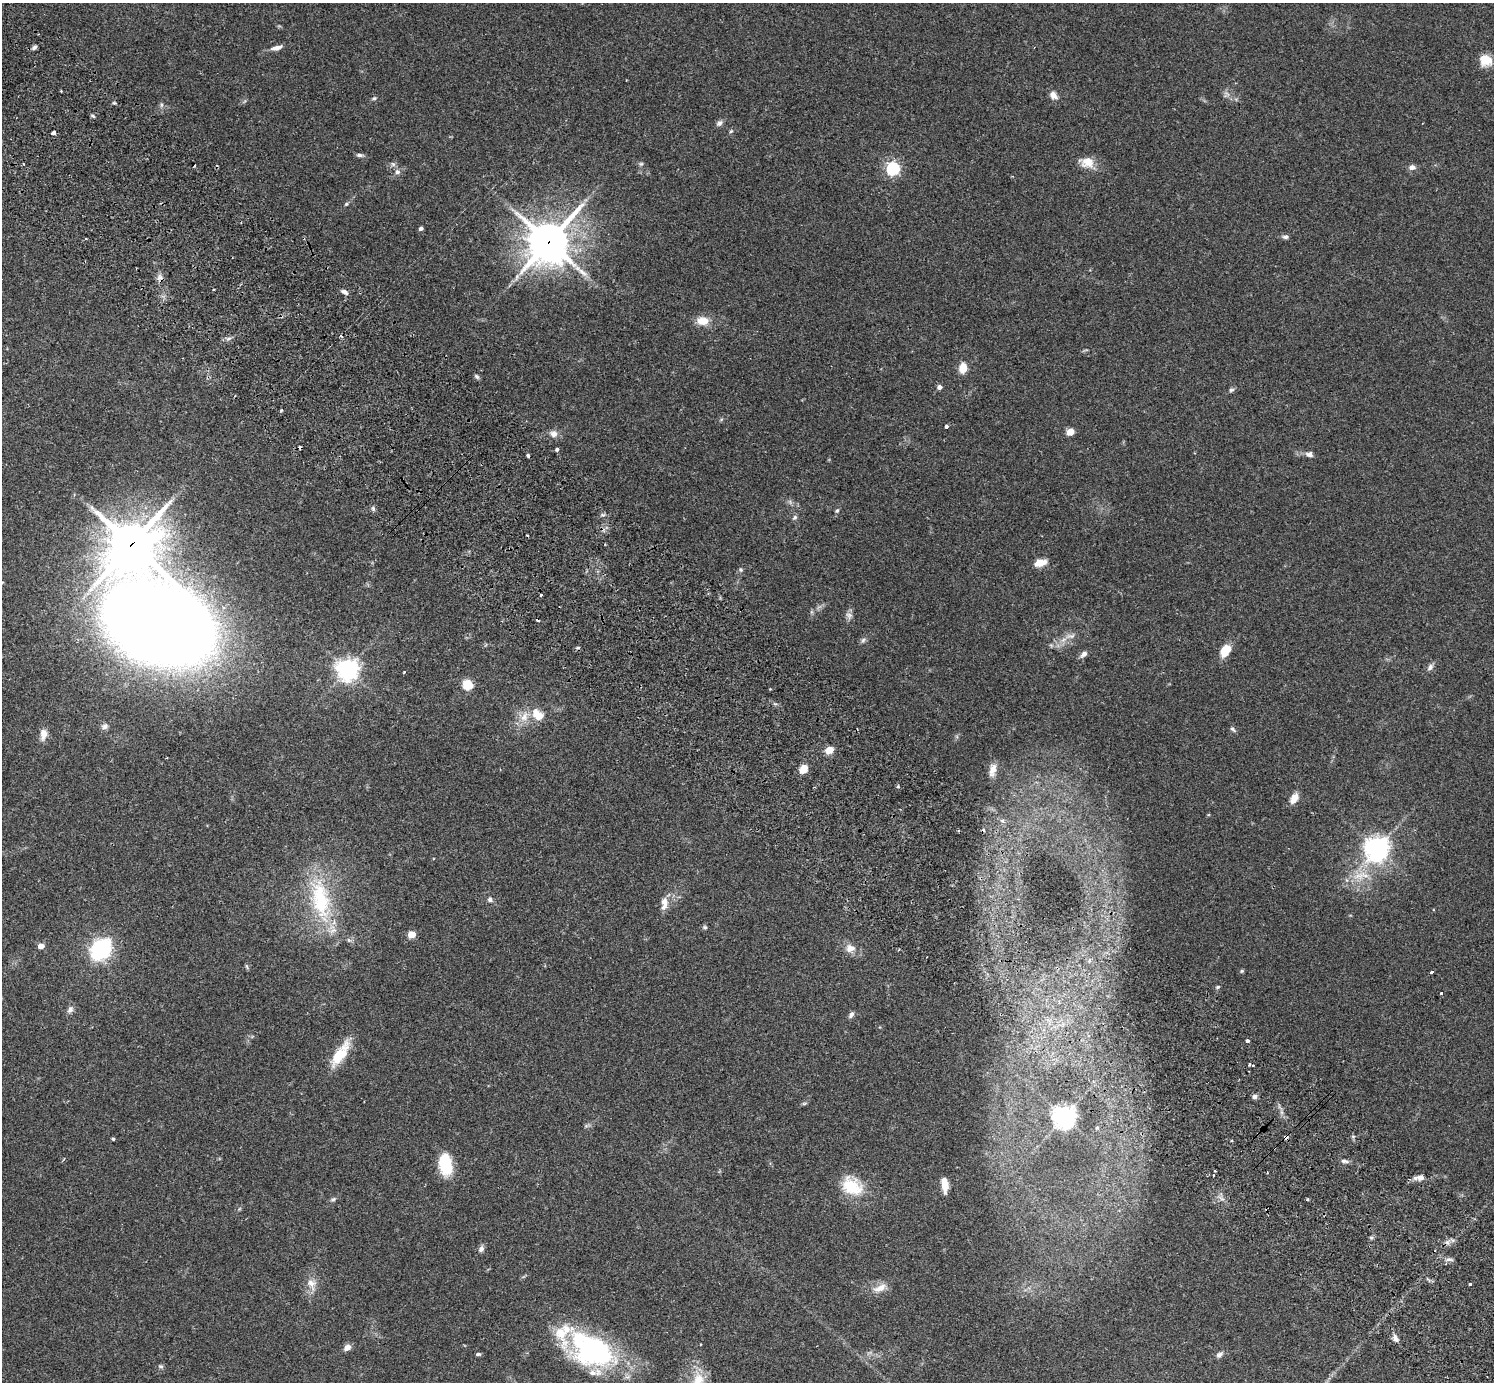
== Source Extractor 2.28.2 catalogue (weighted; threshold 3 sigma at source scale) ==
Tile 11 of 4 x 4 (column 3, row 3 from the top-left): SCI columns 3032-4523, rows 1726-3105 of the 6059 x 6069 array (HDU 1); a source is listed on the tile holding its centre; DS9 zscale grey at full resolution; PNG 1496 x 1384 px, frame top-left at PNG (2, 3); no overlay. Shown black and unused: <1% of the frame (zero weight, under 2 of 3 exposures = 3% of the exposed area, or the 3 px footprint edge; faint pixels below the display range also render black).
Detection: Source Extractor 2.28.2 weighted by HDU 2 'WHT'; one run over the whole footprint, this tile lists its part. Background 0.109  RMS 0.0064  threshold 0.0288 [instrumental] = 3 sigma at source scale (4.5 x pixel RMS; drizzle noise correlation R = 1.50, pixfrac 1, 0.05/0.05 arcsec/px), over >= 5 px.
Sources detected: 133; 1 inside a brighter object's white glare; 10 cosmic-ray / hot-pixel residue — not listed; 4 inside a brighter listed object's ellipse — not listed separately; the other 118 listed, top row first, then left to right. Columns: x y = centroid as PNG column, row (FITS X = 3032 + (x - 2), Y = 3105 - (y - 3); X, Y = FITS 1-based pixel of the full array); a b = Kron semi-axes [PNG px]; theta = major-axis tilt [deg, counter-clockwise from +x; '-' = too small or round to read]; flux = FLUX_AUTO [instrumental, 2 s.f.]
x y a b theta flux
34 47 6 5 - 1.6
277 48 15 6 16 3.8
1485 60 13 11 -30 11
1227 94 9 4 -52 1.9
1053 95 11 8 -50 4.1
374 98 7 4 29 1
114 103 6 3 -17 0.78
162 105 6 4 89 1.2
93 116 7 3 -36 0.92
719 123 10 7 39 2.1
731 131 6 4 44 0.94
53 132 4 4 - 3.4
360 155 10 5 -7 1.6
1087 162 20 13 -18 9
393 164 7 5 -44 1.5
641 164 6 5 - 1.1
1412 167 7 6 - 3.1
893 169 6 6 - 120
397 172 8 7 - 2.4
346 204 6 4 46 0.85
421 229 4 4 - 1.7
1286 237 8 5 4 1.8
86 239 4 3 - 0.51
549 242 15 14 - 1800
345 292 10 5 -30 2.1
703 321 12 9 -4 9.8
229 338 8 3 19 1.6
963 368 10 8 79 8.6
477 376 7 5 -44 1.3
939 387 5 4 - 2.8
1231 390 7 6 - 1.4
946 426 3 3 - 1.7
1070 432 5 5 - 13
554 434 10 9 - 4
557 449 4 3 - 2
1309 454 10 7 -11 2.6
528 456 3 3 - 1.6
790 502 8 5 -46 1.6
373 508 7 5 -70 1.3
837 511 6 4 49 1
603 515 6 4 -18 1.1
795 517 8 5 52 1.4
132 544 20 18 33 2100
1040 563 13 7 14 8.1
741 569 6 6 - 1.2
541 595 3 3 - 2.4
849 615 10 8 -54 2.7
159 624 69 47 -26 2100
1070 636 17 7 10 4.5
863 640 8 6 56 1.6
1051 645 7 4 -19 1.1
1225 651 13 9 57 11
1084 654 10 6 46 2.6
1430 667 9 6 48 2.4
347 669 7 7 - 460
404 672 3 3 - 0.46
467 684 6 5 - 27
775 704 6 4 -18 1
538 715 15 10 -39 11
524 716 17 13 52 9
105 726 9 7 22 2.2
1233 729 9 4 -43 1.3
43 734 15 9 80 5.2
829 750 5 4 - 15
803 769 9 8 - 6.6
993 770 19 9 79 5.9
898 786 5 3 - 0.67
1294 798 13 8 59 6.2
1002 821 6 5 - 1.8
1377 848 9 8 - 460
1361 875 29 10 9 12
320 899 66 26 -79 58
490 899 8 6 -52 2
664 901 11 9 79 4.3
705 927 6 5 - 1.1
412 934 5 5 - 14
41 946 5 4 - 6
850 948 14 11 0 5.6
101 949 16 12 50 82
247 966 8 4 -80 0.91
1242 971 6 4 22 0.83
1432 972 3 3 - 3.7
1218 987 7 4 27 0.94
1441 993 3 3 - 3.1
70 1010 10 7 63 2.5
851 1015 9 5 54 1.9
1247 1041 4 3 - 5.2
340 1054 35 12 56 18
1249 1064 4 3 - 2.6
1253 1066 3 2 - 0.92
1255 1097 6 5 - 2.1
804 1103 6 4 2 0.89
1064 1117 8 7 - 520
586 1126 7 4 18 1.1
1097 1128 6 5 - 0.98
113 1139 3 3 - 0.91
1344 1161 11 5 -12 1.9
445 1165 24 14 -83 21
1215 1171 3 2 - 0.61
1213 1175 3 2 - 0.42
1419 1178 15 7 5 3.9
945 1185 11 5 -85 12
852 1186 29 22 -32 23
333 1199 8 5 31 1.4
1307 1200 4 3 - 0.78
481 1249 8 6 61 2.4
1449 1259 12 5 -4 2.1
312 1284 19 13 -70 7.1
1470 1285 3 3 - 4.1
880 1288 20 9 26 6.8
1395 1338 10 6 -64 3
700 1344 3 2 - 0.47
347 1348 7 6 - 4.4
594 1350 54 39 -12 100
478 1354 6 4 6 1.1
1219 1355 10 7 41 2.2
161 1366 7 5 -3 1.2
698 1380 25 16 66 14
Overlapping masked pixels (flux is a lower limit): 3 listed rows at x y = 549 242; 132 544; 159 624
Isophote crosses this tile's border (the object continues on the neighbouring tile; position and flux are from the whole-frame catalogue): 1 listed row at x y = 698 1380